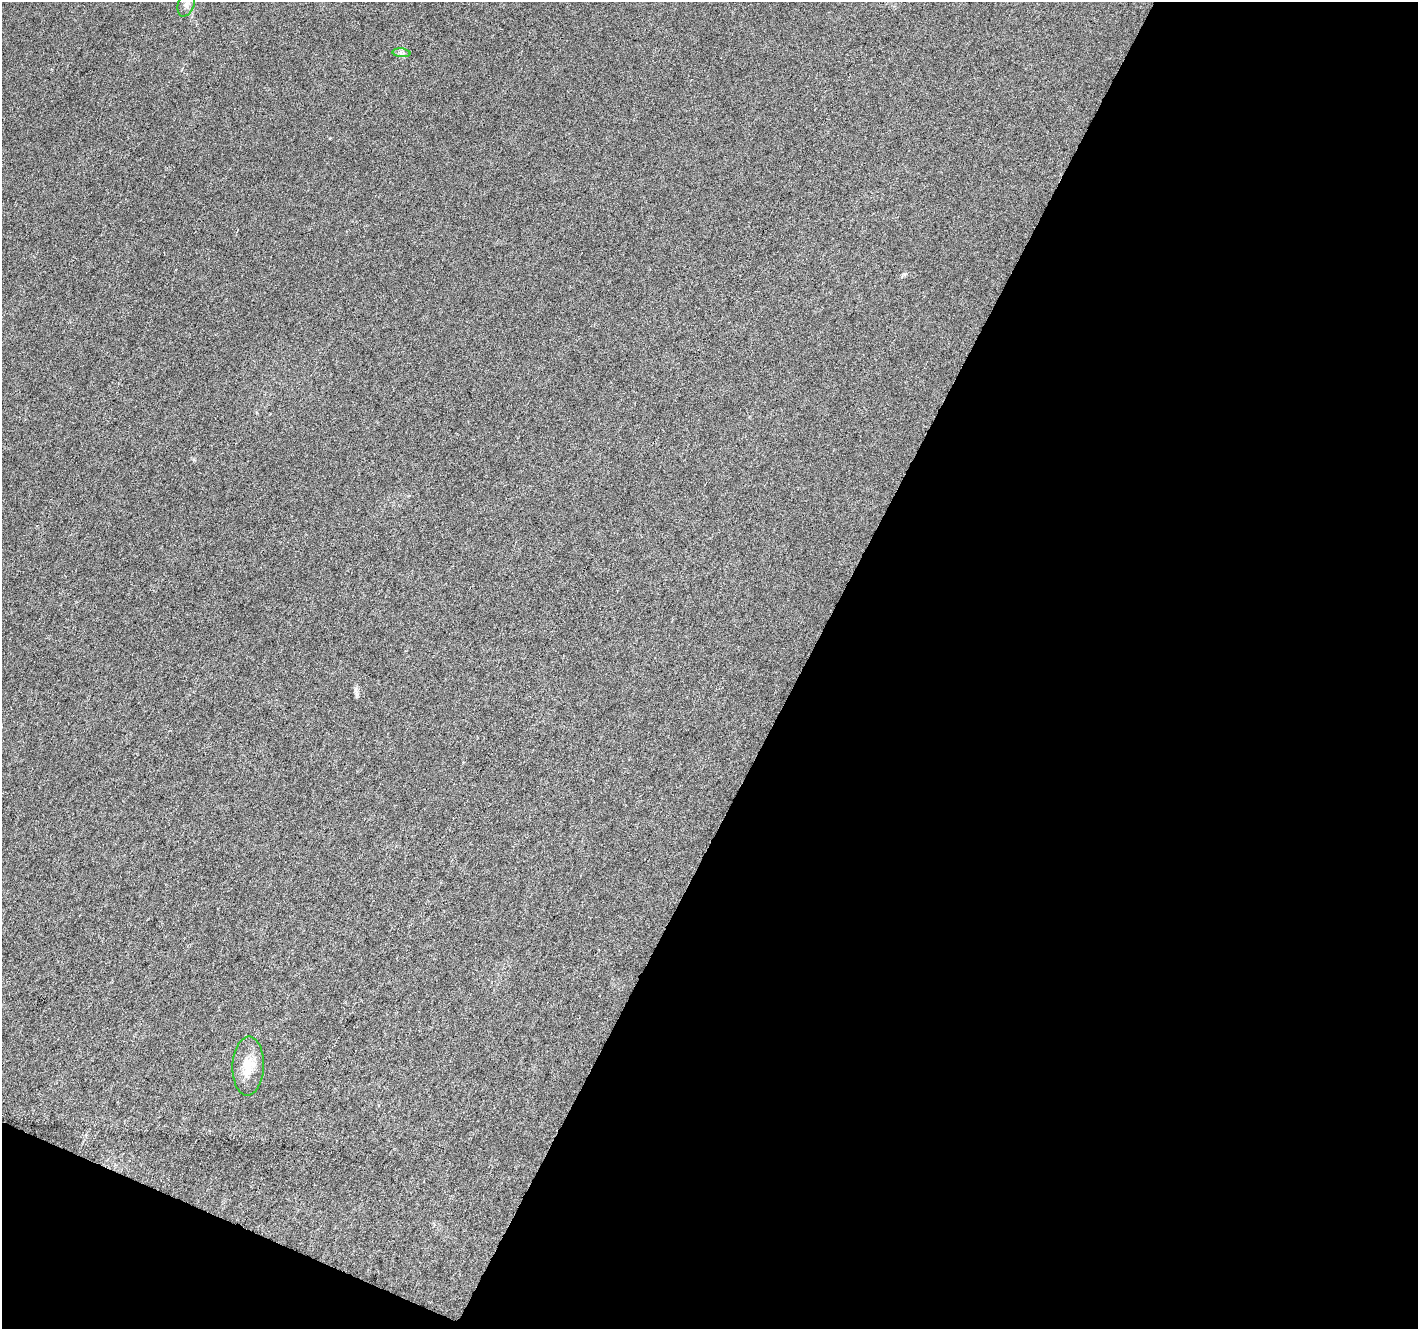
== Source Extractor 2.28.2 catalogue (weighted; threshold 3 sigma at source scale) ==
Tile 4 of 2 x 2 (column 2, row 2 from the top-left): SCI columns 1417-2832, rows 124-1450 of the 2832 x 2883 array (HDU 1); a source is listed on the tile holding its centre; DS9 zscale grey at full resolution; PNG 1420 x 1331 px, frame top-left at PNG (2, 2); each listed source drawn as its Kron ellipse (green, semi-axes under 4 px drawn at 4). Shown black and unused: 46% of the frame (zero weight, under 3 of 6 exposures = <1% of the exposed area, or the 3 px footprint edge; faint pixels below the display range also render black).
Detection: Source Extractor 2.28.2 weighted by HDU 2 'WHT'; one run over the whole footprint, this tile lists its part. Background 0.0229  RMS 0.0045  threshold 0.0185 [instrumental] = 3 sigma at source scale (4.09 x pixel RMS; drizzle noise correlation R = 1.36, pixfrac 0.8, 0.0396/0.0396 arcsec/px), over >= 5 px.
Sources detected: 3; all 3 listed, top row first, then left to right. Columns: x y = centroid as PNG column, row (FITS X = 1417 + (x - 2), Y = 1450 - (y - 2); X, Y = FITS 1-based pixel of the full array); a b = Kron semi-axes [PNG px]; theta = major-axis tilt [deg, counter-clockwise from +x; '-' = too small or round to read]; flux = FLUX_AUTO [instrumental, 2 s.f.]
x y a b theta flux
186 4 13 8 71 2.4
401 53 9 3 -5 0.9
248 1066 29 16 88 8.7
Isophote crosses this tile's border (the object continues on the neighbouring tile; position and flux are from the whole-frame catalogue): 1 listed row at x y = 186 4